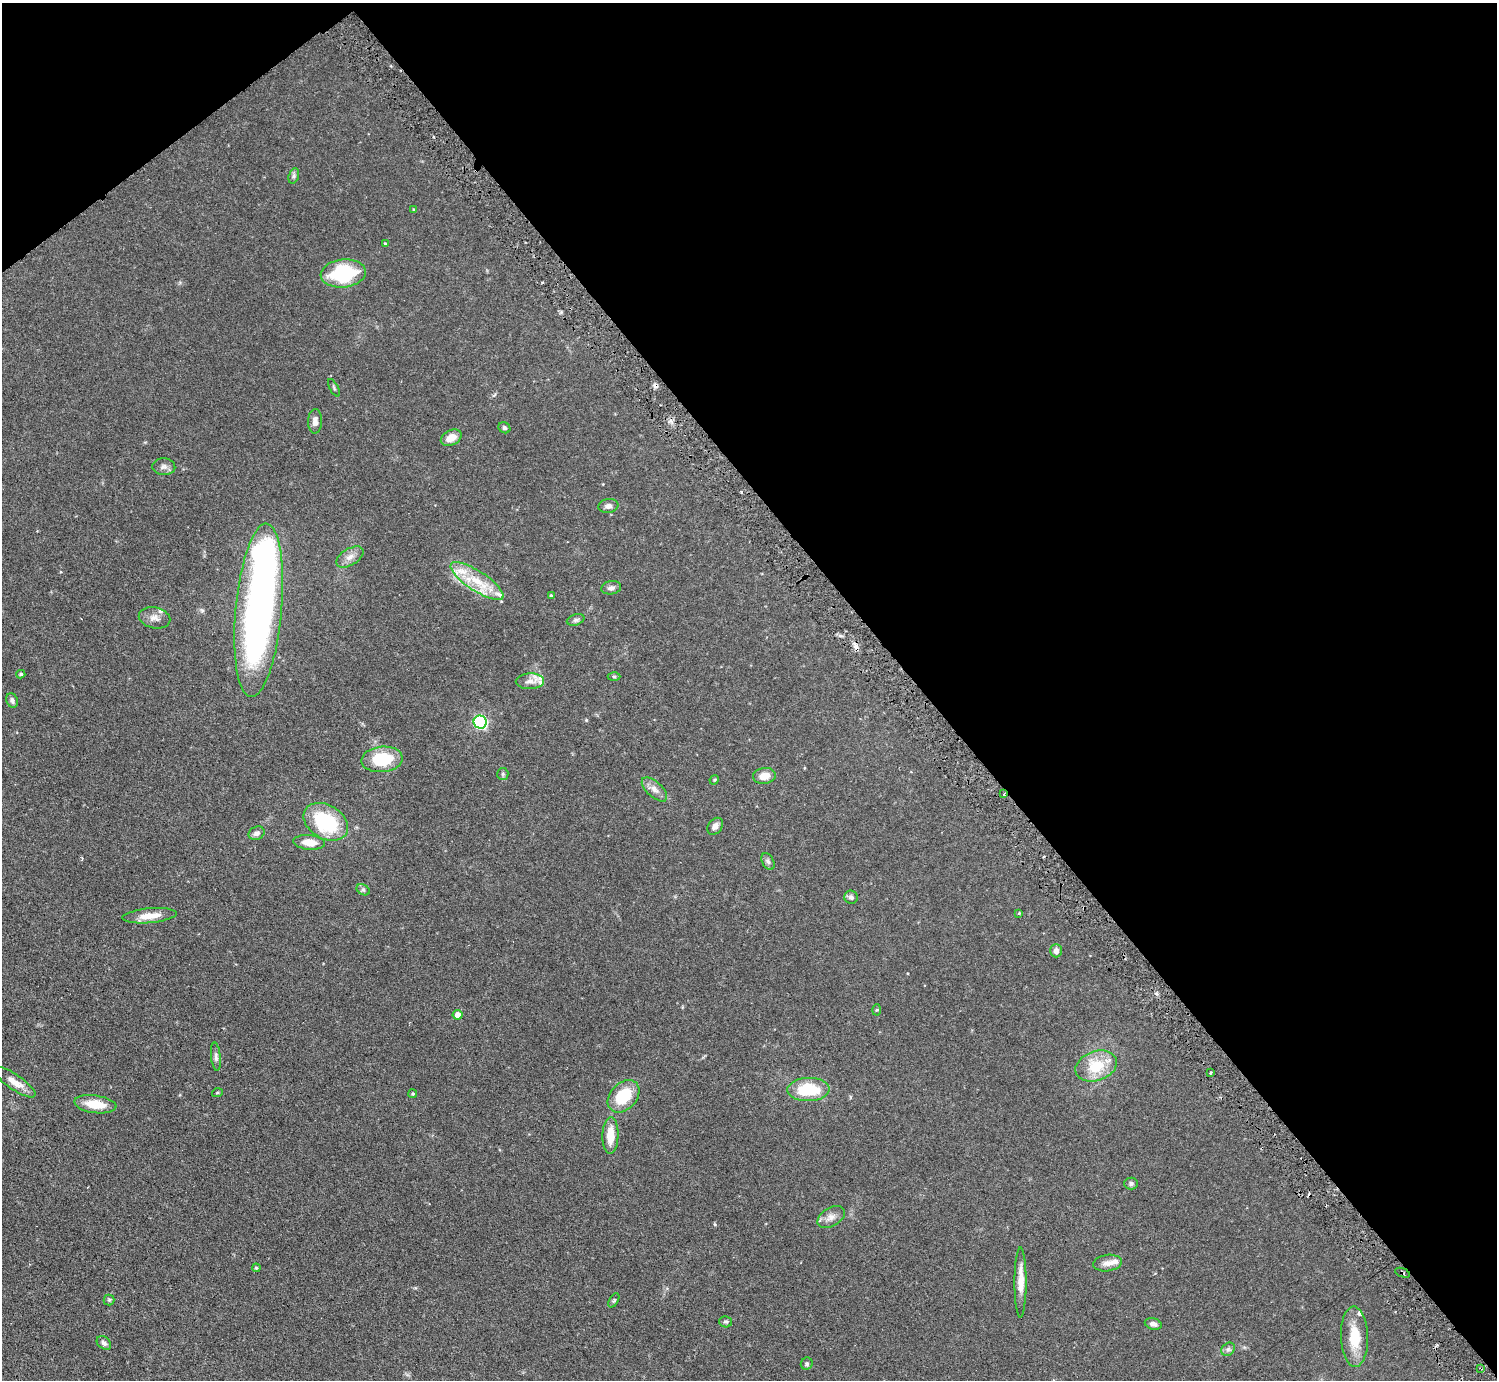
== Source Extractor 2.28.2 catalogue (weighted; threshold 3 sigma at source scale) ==
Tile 3 of 4 x 4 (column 3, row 1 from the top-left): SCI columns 2989-4483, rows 4434-5811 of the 5977 x 5967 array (HDU 1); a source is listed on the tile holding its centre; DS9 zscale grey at full resolution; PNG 1499 x 1382 px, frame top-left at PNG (2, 3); each listed source drawn as its Kron ellipse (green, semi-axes under 4 px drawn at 4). Shown black and unused: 41% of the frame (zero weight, under 3 of 6 exposures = <1% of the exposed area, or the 3 px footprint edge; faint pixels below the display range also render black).
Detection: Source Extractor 2.28.2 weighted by HDU 2 'WHT'; one run over the whole footprint, this tile lists its part. Background 0.0941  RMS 0.0047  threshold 0.0192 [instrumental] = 3 sigma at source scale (4.09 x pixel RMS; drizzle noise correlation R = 1.36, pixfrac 0.8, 0.05/0.05 arcsec/px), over >= 5 px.
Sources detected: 76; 1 inside a brighter object's white glare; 3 cosmic-ray / hot-pixel residue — neither listed nor drawn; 7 inside a brighter listed object's ellipse — not listed separately; the other 65 listed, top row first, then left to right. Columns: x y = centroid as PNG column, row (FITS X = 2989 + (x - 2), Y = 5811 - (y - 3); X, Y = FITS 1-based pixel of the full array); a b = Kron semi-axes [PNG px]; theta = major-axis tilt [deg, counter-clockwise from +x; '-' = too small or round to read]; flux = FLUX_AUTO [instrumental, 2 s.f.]
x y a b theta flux
294 176 8 5 71 0.94
414 210 4 4 - 0.52
385 244 3 3 - 0.6
343 273 23 14 6 29
334 388 9 3 -61 0.57
315 421 12 7 88 2.3
504 428 6 5 - 0.82
451 438 11 7 27 4.6
164 467 11 8 -5 1.9
608 506 10 7 9 1.8
350 557 15 8 31 2.9
477 581 31 10 -33 11
611 588 10 6 8 1.6
551 595 4 3 - 0.42
259 610 87 23 85 200
154 618 16 10 -12 2.9
576 620 9 5 17 1
21 674 4 3 - 0.64
614 676 6 4 -1 0.58
530 681 14 8 2 2.7
12 701 7 5 -67 1.1
480 722 6 6 - 63
382 759 21 13 5 17
503 774 6 5 - 0.76
764 776 11 8 8 4.6
714 780 5 4 - 0.45
654 789 16 7 -43 2.6
1004 794 3 2 - 0.75
326 822 24 16 -31 30
715 826 9 6 53 2.3
257 833 8 6 23 1.5
309 842 16 7 -5 5.3
768 861 9 5 -63 0.97
363 890 7 5 -29 0.8
851 897 7 6 - 1.4
1019 913 3 3 - 0.61
150 916 27 7 5 5.6
1056 951 6 6 - 1.7
877 1010 5 3 - 0.39
458 1015 5 5 - 3.6
216 1057 14 5 -84 1.3
1096 1066 21 14 19 13
1210 1072 3 2 - 0.57
15 1082 25 7 -34 4.3
808 1090 21 11 2 17
217 1093 5 3 - 0.37
413 1094 4 4 - 0.57
624 1096 18 13 47 16
95 1104 21 9 -8 8.6
610 1135 18 8 89 7.6
1131 1184 7 6 - 1.1
831 1217 15 9 31 2.9
1107 1263 14 8 8 3
256 1268 4 3 - 0.44
1402 1273 8 2 -21 0.49
1020 1282 35 6 90 5.1
109 1300 5 5 - 0.64
614 1300 8 4 58 0.65
726 1322 6 5 - 0.72
1153 1324 8 5 -16 1.6
1354 1337 30 13 -88 11
104 1343 8 5 -41 1.2
1228 1349 7 6 - 1.1
807 1364 6 5 - 0.87
1481 1368 3 2 - 0.48
Overlapping masked pixels (flux is a lower limit): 3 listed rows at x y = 1004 794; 1402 1273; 1481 1368